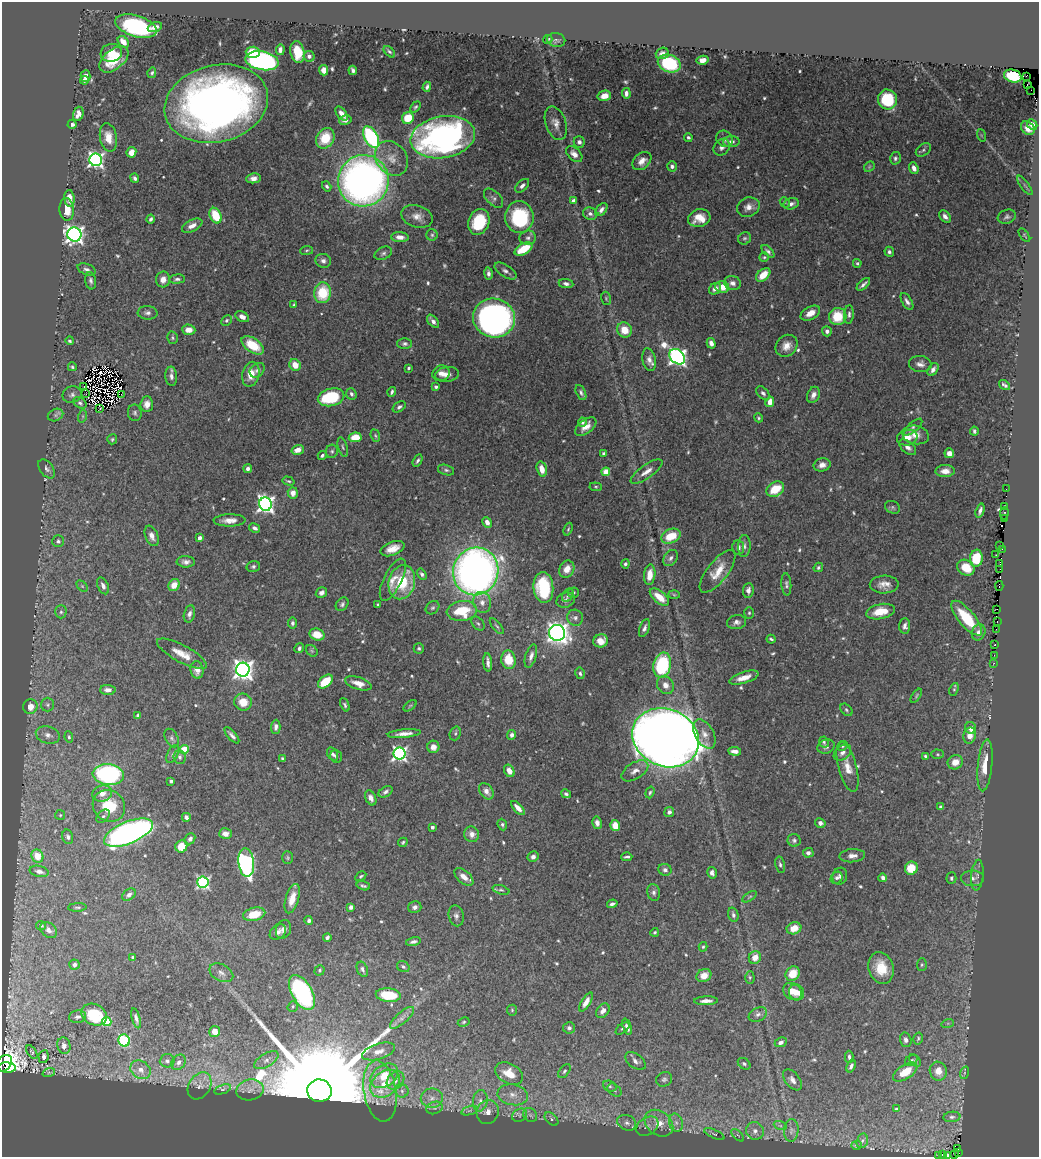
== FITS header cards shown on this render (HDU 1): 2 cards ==
NAXIS1  =                 1037
NAXIS2  =                 1155

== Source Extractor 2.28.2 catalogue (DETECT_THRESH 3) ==
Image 1037 x 1155 px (HDU 1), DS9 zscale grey, 1 PNG px = 1 image px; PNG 1041 x 1159 px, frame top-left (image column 1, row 1155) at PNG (2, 2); each listed source drawn as its Kron ellipse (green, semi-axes under 4 px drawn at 4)
Background 0.752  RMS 0.015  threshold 0.0445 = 3 sigma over >= 5 px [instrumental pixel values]
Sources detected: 636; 6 with non-positive FLUX_AUTO (blend fragments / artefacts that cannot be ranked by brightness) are neither listed nor drawn; of the other 630, the 500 brightest by FLUX_AUTO listed and drawn (130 fainter detections omitted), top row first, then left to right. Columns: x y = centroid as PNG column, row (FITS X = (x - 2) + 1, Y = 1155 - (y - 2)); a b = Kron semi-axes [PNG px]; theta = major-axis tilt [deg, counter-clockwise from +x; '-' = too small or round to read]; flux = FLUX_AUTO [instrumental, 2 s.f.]
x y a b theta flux
136 26 21 10 -17 120
155 27 7 5 21 5.9
548 39 5 3 - 1.9
556 40 9 7 -8 2.8
123 42 6 4 -49 9.3
280 50 5 4 - 3.5
253 52 7 5 -4 21
297 52 11 7 -78 25
389 52 7 4 -44 1.7
111 53 11 9 10 28
662 53 7 5 20 4.2
309 56 5 5 - 3.5
114 59 17 9 39 28
703 60 6 4 10 7.4
262 61 17 9 -10 310
669 63 12 8 -21 81
324 70 5 4 - 8.1
353 70 5 4 - 2.9
152 73 5 4 - 1.9
86 76 6 5 - 5.5
1013 76 9 6 -16 47
1026 76 2 2 - 2.9
85 80 4 3 - 4
1027 84 3 2 - 3.5
427 87 5 3 - 2.4
1031 90 2 2 - 1.7
626 93 5 4 - 4.2
604 96 7 5 15 8.5
888 99 10 9 - 50
216 104 52 38 14 730
415 107 6 4 50 1.5
78 114 7 5 73 6.9
341 114 8 4 -52 6.1
408 118 6 5 - 25
345 120 6 5 - 3.5
556 123 17 10 -71 9
72 124 4 4 - 3.3
1032 124 5 4 - 7.3
1028 128 8 6 -44 8.4
981 135 6 4 -71 1.6
108 137 14 8 -79 12
371 137 12 6 -62 150
443 137 32 21 10 360
688 137 4 4 - 2.2
325 138 11 8 59 27
724 139 9 7 -47 4.9
579 142 5 5 - 3.5
731 142 8 5 2 5.4
722 147 9 7 51 4.6
923 150 8 5 37 2.5
131 152 5 4 - 10
574 154 10 6 -44 7.2
392 158 19 15 -51 16
895 158 6 5 - 2.4
96 160 6 6 - 360
642 161 11 7 42 7.7
672 166 5 5 - 3.2
869 167 6 4 47 1.6
914 168 6 4 -71 5.4
135 178 4 3 - 2.3
253 178 7 5 6 5.2
363 181 26 25 - 610
1025 185 11 3 -55 1.9
327 186 5 4 - 2.2
522 186 8 5 43 3.7
69 198 8 5 -85 8
494 198 12 6 -44 3.7
573 201 4 3 - 3.2
785 202 5 4 - 1.6
791 204 8 5 14 4.2
748 207 12 9 22 6.9
67 209 11 7 -86 16
601 210 7 5 51 3.9
590 214 7 6 - 3.8
216 216 8 5 -65 30
417 216 16 11 -17 9.4
945 216 7 4 -53 4.4
519 217 16 14 -84 68
1007 217 9 7 20 3.2
699 218 11 8 15 16
151 219 4 3 - 2.1
479 222 13 10 67 41
192 226 11 5 26 7.3
74 234 7 7 - 500
432 235 6 6 - 1.9
1024 235 8 4 -54 1.4
400 237 8 5 -4 7.2
528 238 8 7 - 3.2
745 238 7 6 - 2.2
523 249 10 5 30 31
307 250 6 4 8 1.5
768 251 8 4 -45 2.7
889 252 5 4 - 2.5
383 253 9 6 25 2.9
764 257 5 4 - 1.4
323 261 8 7 - 4.3
857 263 4 3 - 1.4
87 269 9 5 -22 3.3
506 271 12 6 -33 4
488 273 6 4 -80 3.2
763 275 8 5 42 19
163 279 8 7 - 7.5
177 279 8 4 5 2.7
91 281 9 5 -82 3
733 283 8 7 - 5
566 284 7 4 -8 3
863 284 8 3 42 3.1
722 287 7 6 - 12
715 289 6 5 - 5.7
323 293 10 8 84 36
606 298 7 5 -75 1.6
907 302 9 4 -60 3.8
294 305 4 3 - 1.5
148 313 10 7 -3 4
810 313 10 6 29 9.6
849 314 9 5 86 3
242 317 7 5 -28 5.6
838 317 9 8 - 32
494 318 21 19 -17 410
227 320 5 5 - 1.7
433 321 8 4 -51 4.4
189 330 7 5 -5 7.8
625 330 8 7 - 15
827 331 5 5 - 3.8
172 338 6 5 - 1.8
70 341 4 3 - 1.7
711 343 5 4 - 4.6
405 344 7 5 0 2.9
253 345 13 7 -35 32
786 346 12 10 43 9.7
677 357 9 6 -43 490
649 360 11 6 -78 5.7
920 364 11 8 -5 5.6
295 365 6 5 - 13
72 367 4 4 - 1.6
408 368 3 3 - 1.7
933 369 7 5 57 4.3
257 370 8 6 42 3.2
441 373 9 7 19 6.3
251 374 13 8 77 14
447 374 12 7 8 6.8
171 376 9 6 -85 4.4
1005 385 6 3 -34 2.5
84 387 2 2 - 1.4
436 387 4 3 - 2
392 392 5 3 - 2
581 393 8 4 -64 2.7
763 393 8 5 -48 2.9
86 394 2 2 - 3.6
121 394 2 2 - 1.4
351 394 6 5 - 2.7
72 395 10 8 20 3.7
813 395 8 6 66 5
331 397 13 8 14 61
770 402 5 4 - 9.8
80 403 7 5 -36 2.4
147 404 8 6 85 6.7
399 407 7 4 36 2.6
100 408 2 2 - 5.9
135 413 8 7 - 2.5
56 415 8 6 24 2.9
83 416 6 4 72 1.5
759 418 5 4 - 1.4
582 422 4 4 - 1.8
586 427 12 6 38 8.5
913 427 11 4 41 2.8
974 431 4 3 - 1.8
915 435 13 9 -12 10
375 436 6 4 -69 1.5
355 437 6 5 - 18
907 438 10 7 17 9.8
112 439 5 5 - 1.6
343 447 10 4 -73 2.3
908 447 10 6 -41 4.6
298 450 6 5 - 8.5
332 451 7 6 - 2.2
603 453 3 3 - 1.5
949 453 5 4 - 5.9
322 455 4 4 - 1.9
418 461 6 4 60 2.3
822 465 9 6 14 6.7
47 469 11 6 -53 4
248 469 4 4 - 3.3
542 469 8 5 -76 10
446 470 8 5 -15 2.4
945 471 9 6 1 7.2
606 472 4 4 - 28
647 472 19 6 35 8.6
288 481 6 3 -18 1.6
596 487 6 4 -5 1.5
775 489 9 7 30 28
1006 489 2 2 - 1.5
293 493 5 5 - 6.6
265 504 7 6 - 420
893 507 8 6 -28 2.3
1005 507 3 3 - 6.5
980 511 7 3 74 3.4
1004 513 6 3 80 16
1004 518 3 2 - 1.8
230 520 16 6 1 8
487 522 5 4 - 6.3
255 528 6 4 -31 3.7
568 529 6 4 68 1.5
152 536 11 6 -67 6.2
671 536 10 7 22 28
199 538 4 3 - 6.8
58 541 6 6 - 2.6
1000 545 2 2 - 9.1
744 546 11 6 87 3.5
738 547 7 6 - 4.1
392 549 12 6 21 11
1002 549 2 2 - 1.7
996 555 2 2 - 3.6
670 558 9 6 54 3.8
976 558 8 6 82 33
186 562 9 5 -2 4.5
625 564 4 4 - 2.1
1000 564 2 2 - 5.3
253 566 7 5 15 2.3
818 567 5 4 - 1.9
966 568 9 7 -34 19
567 569 9 7 61 11
1000 569 3 2 - 2.8
476 571 24 22 71 720
718 571 26 10 52 18
422 574 6 4 -58 2.1
650 575 10 5 84 13
393 580 23 9 63 11
402 582 17 13 75 43
786 584 11 5 -86 2.8
884 584 14 9 2 9
174 585 6 5 - 12
82 586 6 4 -45 1.4
103 586 9 5 -65 4.7
999 586 5 2 - 3.8
543 587 15 10 -84 67
748 590 7 5 83 4.7
321 593 6 5 - 4.2
573 593 5 5 - 1.9
568 595 7 5 58 2.8
674 595 6 4 -2 1.4
659 597 11 5 -39 17
566 600 9 7 21 4.4
482 602 10 9 - 6.9
342 604 7 5 49 2.6
378 605 3 3 - 1.5
433 608 7 6 - 2.2
997 609 2 2 - 4.5
462 611 15 10 7 39
61 612 6 5 - 2.2
880 612 14 7 11 23
749 613 6 5 - 1.7
189 614 9 5 77 3.8
575 618 8 8 - 4
967 618 21 8 -50 40
737 622 10 7 7 4.3
997 622 3 2 - 13
292 623 5 4 - 2.5
478 623 8 5 -47 2.2
497 626 10 4 -50 2
905 626 8 5 86 3.8
644 628 9 4 69 3.7
996 629 2 2 - 1.7
979 632 8 6 69 6
557 633 8 8 - 600
317 635 7 6 - 16
771 639 4 3 - 1.7
601 641 7 6 - 12
995 645 3 3 - 12
299 648 5 4 - 3.1
419 648 5 5 - 1.9
312 651 6 5 - 1.5
182 654 28 8 -28 15
994 655 2 2 - 4.6
531 656 12 5 73 5.3
508 660 9 7 -80 23
488 662 9 3 -84 3.7
994 663 3 2 - 1.9
662 665 13 8 77 88
197 670 9 6 -83 8.4
243 670 7 6 - 740
580 673 6 4 -80 2.2
744 678 15 5 17 11
325 681 8 5 40 25
358 683 14 6 -18 9.8
665 685 9 8 - 7.3
954 689 7 4 68 1.5
108 690 8 5 -2 6.7
916 696 8 4 55 1.4
243 702 9 8 - 17
48 705 7 6 - 2.6
345 705 7 4 -67 2
410 706 7 4 37 1.4
30 707 7 7 - 11
846 710 7 5 -43 1.8
138 715 4 3 - 2.8
276 727 7 4 87 4.1
970 728 6 5 - 6.6
455 733 7 5 71 2.1
404 734 16 4 5 7.5
704 734 16 9 -60 9.6
48 735 12 8 -16 6.3
232 735 10 4 -48 3.6
512 735 5 4 - 4
970 735 8 6 80 13
69 737 6 4 -80 2
172 738 10 6 -61 3
666 738 34 28 -24 1900
824 742 5 4 - 1.6
842 746 5 4 - 1.6
433 747 6 6 - 6.5
826 747 9 6 18 3.5
184 749 4 4 - 40
735 751 6 4 -7 5.9
399 753 6 6 - 290
842 753 10 6 37 4.8
173 754 10 5 64 2.8
333 754 7 5 -58 3.1
938 754 6 4 -1 1.4
336 756 7 6 - 3
925 756 3 3 - 1.6
180 757 7 6 - 3.2
282 759 4 3 - 2
955 762 8 7 - 12
985 765 26 7 85 20
848 767 26 9 -75 15
509 771 7 5 -61 8.1
635 771 15 8 32 7.2
108 775 15 10 -7 190
171 781 4 3 - 3.2
486 791 9 6 -53 6.7
386 792 7 5 32 3.2
650 792 6 4 71 2
102 793 10 8 18 9.1
566 794 5 3 - 2
371 798 8 5 -65 4.8
109 806 17 15 -43 40
940 807 3 3 - 2.3
518 808 9 4 -47 7.5
669 812 5 5 - 3.2
60 815 5 5 - 1.4
103 816 8 5 45 2.6
186 817 4 4 - 3.1
597 823 6 4 -78 4.7
820 823 5 4 - 3.9
502 825 6 4 -67 1.9
615 825 5 5 - 16
432 827 3 3 - 2.7
128 833 26 11 22 460
225 834 6 5 - 5.9
472 834 8 7 - 6.4
68 837 7 5 -75 3.1
190 839 6 5 - 3.4
794 840 6 6 - 2.8
403 842 5 4 - 1.5
181 846 6 6 - 17
808 853 5 5 - 4.1
37 856 7 6 - 16
852 856 13 6 4 6.2
533 857 5 5 - 3.5
627 857 5 3 - 2
288 858 6 5 - 1.7
246 863 14 7 -84 260
780 865 8 5 -78 2.5
911 868 6 6 - 25
665 870 6 6 - 2.9
39 871 9 5 -13 4.5
712 873 6 4 -74 3.4
977 875 15 6 85 4.7
361 876 6 4 31 1.4
840 876 9 7 73 3.7
464 877 11 6 -41 8.3
837 878 6 5 - 2.6
883 878 4 3 - 3.2
951 878 6 5 - 2.1
973 878 11 8 0 5.1
203 882 5 5 - 180
363 886 7 3 -18 2.1
501 890 8 4 -16 2
654 892 8 6 -79 3.1
129 895 7 5 37 3.9
750 897 8 3 34 1.6
292 899 15 6 73 13
612 904 5 4 - 2.8
77 907 9 3 3 1.6
351 907 4 4 - 3.8
415 907 7 6 - 3.9
254 914 11 6 13 25
733 915 7 5 -74 2.9
456 916 10 7 -77 4.3
309 921 4 4 - 2.9
41 925 5 4 - 1.9
794 928 7 6 - 13
283 929 10 7 70 4.8
48 930 9 7 -39 4.1
278 932 9 7 43 4.8
655 932 4 4 - 1.7
327 937 4 3 - 2.6
413 942 7 4 13 3.2
703 947 5 4 - 1.4
133 957 3 3 - 3.8
755 958 6 6 - 11
74 965 5 5 - 3.4
922 965 6 5 - 1.6
403 967 6 5 - 2.3
881 968 16 12 -72 24
362 969 8 5 -66 3.3
320 970 5 5 - 1.8
221 973 13 8 -28 5.5
793 974 8 6 51 21
704 975 7 6 - 11
750 977 6 4 -89 1.7
793 991 10 8 -38 12
302 992 19 10 -60 190
797 992 8 7 - 10
388 995 12 7 -5 31
706 1001 12 4 2 5.4
586 1002 11 4 60 6.5
293 1006 5 5 - 1.8
512 1010 5 5 - 1.4
603 1011 8 5 50 6.5
758 1014 10 6 26 4.1
94 1015 13 10 -28 41
78 1017 9 6 9 3.2
136 1018 10 4 -75 3.5
402 1018 15 5 41 4.6
107 1021 4 4 - 68
464 1022 6 4 28 1.6
948 1023 6 4 18 1.5
627 1026 8 4 -70 3.9
569 1028 6 5 - 2.9
623 1028 8 4 39 2
215 1032 5 5 - 11
918 1038 6 4 74 1.8
124 1040 6 5 - 94
906 1040 7 5 -73 3.6
781 1042 6 4 27 4.1
64 1046 8 6 -77 5.2
378 1051 17 7 17 8.3
32 1052 8 4 -56 1.5
44 1057 6 5 - 4.1
849 1057 6 3 -87 2.2
266 1060 14 6 31 6.2
911 1060 7 5 35 1.9
915 1060 7 5 -53 2
167 1061 7 6 - 3.6
635 1061 12 7 -37 4.9
179 1062 8 6 52 4.8
4 1063 9 7 44 1300
744 1064 7 5 -39 2.3
851 1066 7 4 69 2.8
7 1068 9 5 -4 190
141 1070 11 8 -35 8.3
564 1071 8 5 52 2.5
938 1071 9 8 - 12
49 1072 6 4 19 1.7
905 1072 13 7 33 23
509 1073 15 10 -30 20
964 1073 6 4 71 1.7
384 1076 15 10 35 22
664 1079 8 7 - 3.1
396 1080 10 8 50 5.2
792 1080 12 7 -53 5.5
385 1084 16 12 39 25
200 1086 14 10 58 6.3
610 1086 7 5 -22 2.7
222 1089 9 4 20 2.4
250 1090 14 10 10 7.3
614 1090 8 5 -40 2.8
319 1091 12 11 - 75000
380 1091 31 16 -80 32
402 1091 6 6 - 3.1
513 1095 15 10 -10 11
432 1098 11 10 - 8.1
480 1101 11 7 81 6.4
435 1108 8 6 18 3.2
896 1109 4 3 - 1.7
469 1111 8 3 19 2.3
488 1112 12 11 - 8.4
520 1115 8 6 30 2.9
530 1115 8 6 -45 2.9
952 1117 8 5 6 2.7
551 1119 8 5 -41 2.4
627 1123 10 7 -24 4.8
659 1123 16 12 -37 18
676 1123 9 7 -74 5.3
780 1125 7 4 -19 2
647 1126 12 8 33 5.7
791 1130 11 7 86 4.8
755 1131 9 8 - 5.6
714 1134 11 3 -23 2
738 1135 8 3 -45 1.4
862 1141 7 5 72 2.4
856 1145 5 4 - 1.5
958 1148 4 3 - 19
959 1153 3 2 - 4.9
938 1155 3 2 - 16
942 1155 3 3 - 23
947 1155 4 3 - 11
954 1155 2 2 - 42
At the frame edge (FLAGS 8, measured only in part): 4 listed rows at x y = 4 1063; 938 1155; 947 1155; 954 1155
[130 fainter detections neither listed nor drawn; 6 non-positive-flux detections neither listed nor drawn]